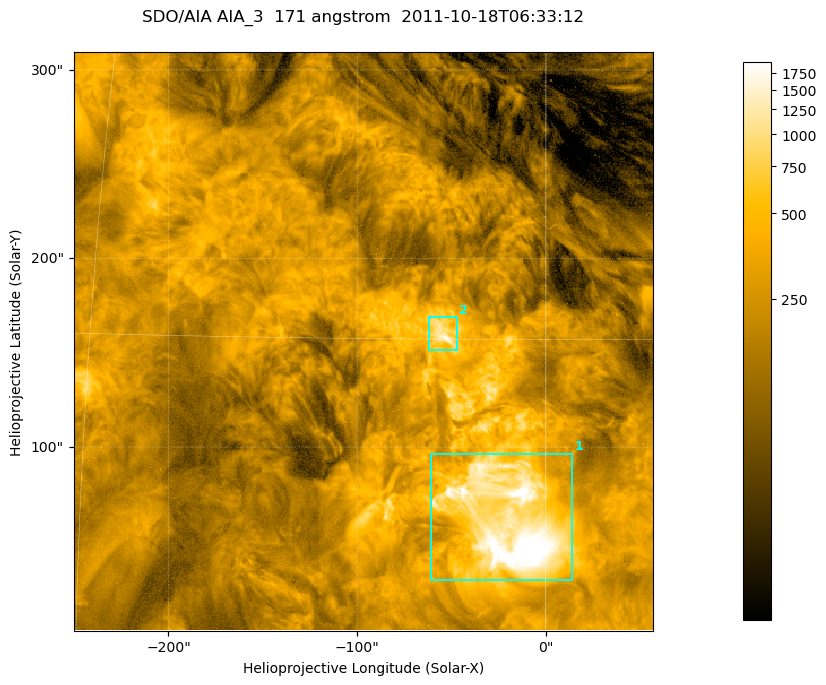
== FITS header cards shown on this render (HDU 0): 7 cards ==
TELESCOP= 'SDO/AIA '
INSTRUME= 'AIA_3   '
WAVELNTH=                  171
WAVEUNIT= 'angstrom'
DATE-OBS= '2011-10-18T06:33:12.34'
CTYPE1  = 'HPLN-TAN'
CTYPE2  = 'HPLT-TAN'

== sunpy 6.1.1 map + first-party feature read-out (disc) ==
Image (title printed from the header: SDO/AIA AIA_3  171 angstrom  2011-10-18T06:33:12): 512 x 512 px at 0.599 arcsec/px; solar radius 963 arcsec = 1606 px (partial field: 3.2% of the solar disc is inside the frame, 100% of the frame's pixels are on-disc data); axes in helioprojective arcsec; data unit not stated in the header (colour bar unlabelled)
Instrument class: DISC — disc imager (sunpy class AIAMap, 171 A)
Bright regions (active regions / flare kernels): reference = the on-disc median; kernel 5 px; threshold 5 sigma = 573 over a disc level ~210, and >= 1.15x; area >= 262 px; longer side >= 6 px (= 3.6 arcsec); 2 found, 2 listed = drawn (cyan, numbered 1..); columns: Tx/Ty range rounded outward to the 2 arcsec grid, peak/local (2 s.f.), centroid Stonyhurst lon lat
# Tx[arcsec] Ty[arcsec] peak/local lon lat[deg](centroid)
1 -62..14 30..98 14 -1 +9
2 -62..-46 150..170 7.2 -3 +15